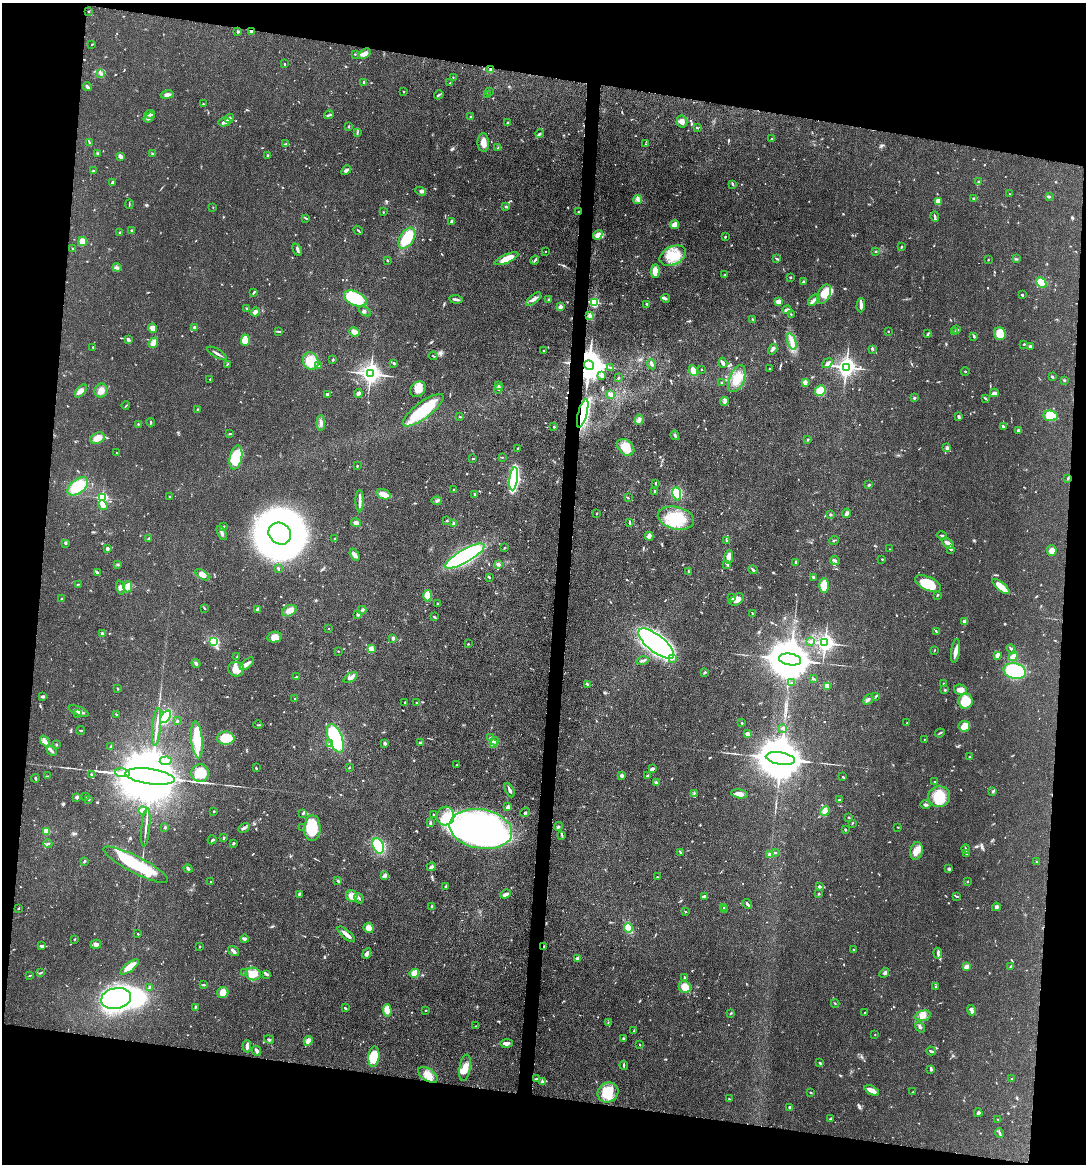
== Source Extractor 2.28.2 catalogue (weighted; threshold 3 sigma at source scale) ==
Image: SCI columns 113-4446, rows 5-4649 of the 4670 x 4656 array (HDU 1 of 3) = the unmasked area's bounding box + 8 px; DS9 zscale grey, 4 x 4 block average (1 PNG px = mean of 4 x 4 image px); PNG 1088 x 1166 px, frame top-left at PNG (2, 3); each listed source drawn as its Kron ellipse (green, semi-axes under 4 px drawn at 4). Shown black and unused: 19% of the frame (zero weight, under 3 of 4 exposures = <1% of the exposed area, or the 3 px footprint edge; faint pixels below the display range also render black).
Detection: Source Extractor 2.28.2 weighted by HDU 2 'WHT'. Background 0.0604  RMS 0.0042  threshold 0.0189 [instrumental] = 3 sigma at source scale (4.5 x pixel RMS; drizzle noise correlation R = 1.50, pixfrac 1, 0.05/0.05 arcsec/px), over >= 5 px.
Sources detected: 851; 1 too faint to see at this stretch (4 x 4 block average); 17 inside a brighter object's white glare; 4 cosmic-ray / hot-pixel residue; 3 long thin detections or spike segments (spike, bleed or trail) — neither listed nor drawn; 13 coinciding with a brighter row at this scale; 40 inside a brighter listed object's ellipse — not listed separately; of the other 773, all 500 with FLUX_AUTO >= 1.3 (the completeness limit of this list) listed and drawn (273 fainter detections not listed), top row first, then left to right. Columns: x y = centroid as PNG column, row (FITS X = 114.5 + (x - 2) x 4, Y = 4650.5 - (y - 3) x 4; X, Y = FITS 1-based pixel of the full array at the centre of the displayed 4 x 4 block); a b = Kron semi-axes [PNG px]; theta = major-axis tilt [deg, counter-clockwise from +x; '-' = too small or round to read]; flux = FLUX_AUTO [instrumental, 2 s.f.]
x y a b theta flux
89 11 2 2 - 1.7
252 31 3 2 - 11
238 32 2 2 - 3.4
92 44 2 2 - 1.8
355 54 2 2 - 1.7
364 54 7 4 33 12
284 64 2 2 - 2.6
491 69 3 3 - 3.5
101 73 3 2 - 3.3
453 77 2 2 - 1.5
364 82 3 2 - 6.4
450 83 2 2 - 1.4
87 86 4 2 - 3.9
403 91 2 2 - 1.3
489 92 2 2 - 1.3
167 95 6 3 11 11
439 95 5 2 - 3.6
487 95 2 2 - 2.3
203 104 2 2 - 1.7
150 114 5 2 - 5.5
329 115 5 2 - 3.3
149 117 6 2 37 5.5
471 117 3 2 - 3.9
229 118 5 3 - 5.4
225 122 6 3 12 10
682 122 6 5 - 11
507 123 2 2 - 2.6
349 126 3 2 - 1.3
697 128 3 2 - 1.6
357 132 2 2 - 1.5
540 134 4 3 - 3.9
772 139 3 2 - 2.2
89 143 3 2 - 1.7
483 143 9 5 -87 18
286 144 4 2 - 2.7
646 144 2 2 - 1.3
498 147 3 2 - 2
97 153 2 2 - 1.3
152 153 2 2 - 1.4
268 155 2 2 - 2.7
120 156 4 3 - 6.7
346 170 5 4 - 6.6
93 171 3 2 - 2.8
979 181 4 2 - 2.8
112 182 3 2 - 4.6
733 184 3 2 - 2.7
421 191 5 3 - 6.3
1010 194 2 2 - 1.4
1049 197 3 2 - 3.3
973 198 3 2 - 3.6
638 200 4 3 - 5.4
938 201 3 3 - 25
129 204 5 2 - 1.8
506 206 2 2 - 2.1
213 207 2 2 - 1.5
383 212 2 2 - 2.4
578 212 2 2 - 2.4
935 216 5 2 - 3.7
306 218 2 2 - 2.1
451 221 3 2 - 5.8
674 225 5 4 - 15
358 230 5 2 - 2.4
132 231 4 2 - 5.8
120 233 4 2 - 2.6
598 235 5 3 - 19
725 237 3 2 - 2.2
407 238 11 6 58 88
83 241 4 4 - 29
901 247 3 2 - 1.9
73 249 3 2 - 2.4
297 250 6 2 -64 5.1
545 251 2 2 - 1.6
876 251 2 2 - 1.7
673 256 14 9 26 52
506 259 13 4 23 37
777 259 3 2 - 2.3
1016 259 3 2 - 2.6
387 260 2 2 - 1.8
535 260 4 2 - 3.6
988 260 2 2 - 1.6
117 267 4 3 - 5
655 271 6 4 89 34
725 274 2 2 - 1.3
790 277 2 2 - 3.1
803 282 3 2 - 2.1
1041 282 6 4 -42 67
254 292 4 2 - 2.8
824 294 10 6 61 38
1022 295 2 2 - 4.3
355 298 12 7 -24 140
665 298 4 3 - 4.9
456 299 7 2 -7 6.4
533 299 9 3 41 9.6
549 300 4 2 - 4.7
814 300 7 3 46 6.6
779 301 3 3 - 17
594 302 2 2 - 210
647 304 3 2 - 3.1
861 305 7 2 88 11
560 307 3 2 - 16
247 309 3 2 - 2.2
787 310 5 2 - 6.6
365 311 7 3 -31 4.6
255 312 4 3 - 8.7
791 314 2 2 - 1.5
589 316 4 3 - 5.6
753 320 3 2 - 2.1
195 327 2 2 - 16
153 328 5 3 - 22
957 330 4 2 - 3.4
278 331 3 2 - 2.4
888 331 2 2 - 2
354 332 5 3 - 19
955 332 2 2 - 1.4
928 334 4 2 - 2.8
1000 334 6 5 - 39
974 336 3 2 - 3.5
128 340 2 2 - 8.8
245 340 5 4 - 48
792 341 9 4 -73 16
153 343 5 4 - 8.9
1024 344 4 2 - 2
1030 346 4 3 - 4.1
93 347 2 2 - 1.8
773 349 5 2 - 6.5
873 349 3 2 - 2.1
544 351 2 2 - 1.5
217 353 11 2 -30 7.1
433 356 4 2 - 1.7
333 360 3 2 - 2.6
311 361 9 7 -63 58
394 363 2 2 - 4
723 363 5 3 - 5.3
827 363 6 3 37 6.8
227 364 3 2 - 1.7
652 364 5 2 - 5
589 365 5 4 - 5400
318 366 3 2 - 3.6
611 367 3 2 - 1.4
846 367 3 3 - 1400
770 368 2 2 - 1.5
701 369 2 2 - 1.5
693 371 5 4 - 20
965 371 4 2 - 1.8
370 374 3 3 - 1700
602 376 4 3 - 4.2
1052 377 2 2 - 3.6
618 378 2 2 - 1.6
210 379 2 2 - 2.5
737 379 14 7 68 36
1064 381 4 2 - 1.9
805 382 2 2 - 30
722 383 2 2 - 8.7
498 385 3 2 - 2
418 389 8 6 43 26
498 389 5 2 - 3.9
101 390 7 6 - 16
820 390 5 5 - 40
81 391 8 4 49 11
358 393 4 3 - 6.5
994 393 4 2 - 11
327 394 4 2 - 3.5
611 394 3 2 - 13
914 398 3 2 - 3.6
985 398 4 2 - 2.2
724 401 4 2 - 5
126 406 4 2 - 2
197 409 3 2 - 2
423 410 25 8 37 120
583 413 14 4 75 460
1050 416 7 5 -6 71
460 417 3 2 - 1.8
959 417 3 2 - 6.1
639 420 5 3 - 6.7
151 422 4 2 - 2.6
321 423 8 3 -89 8.9
138 424 2 2 - 1.7
554 427 2 2 - 1.7
1003 427 3 2 - 4.6
1018 430 3 2 - 4.7
229 434 3 2 - 2.2
675 435 5 2 - 4.3
97 438 7 5 24 21
808 440 3 2 - 3.6
626 447 10 7 -43 44
518 448 3 2 - 1.6
947 448 4 3 - 6.3
117 453 2 2 - 1.3
236 457 12 6 79 87
502 457 2 2 - 1.5
473 459 3 2 - 2
357 466 2 2 - 2.4
1068 478 3 2 - 1.9
514 479 11 4 82 350
655 483 3 2 - 2.2
869 485 4 2 - 3.3
78 486 12 7 37 77
454 490 2 2 - 2.2
655 492 3 2 - 2.5
383 494 7 5 -19 23
475 494 2 2 - 4.8
677 494 7 4 -81 15
169 497 2 2 - 1.6
102 498 2 2 - 300
628 498 2 2 - 1.9
360 501 11 3 -90 12
437 501 5 2 - 4.3
103 505 5 3 - 8.1
596 513 2 2 - 2.1
846 513 5 4 - 6.7
830 514 3 2 - 2.3
676 518 18 11 -13 86
446 520 2 2 - 1.5
356 523 5 4 - 7.1
454 523 4 3 - 3.6
630 523 4 2 - 2.2
224 526 3 2 - 1.9
222 533 7 2 -63 6.5
280 534 12 10 -37 1700
649 536 4 3 - 13
942 536 5 2 - 2.8
148 538 3 2 - 2.4
335 539 2 2 - 1.5
727 540 2 2 - 1.4
834 540 5 2 - 2.7
65 543 4 2 - 2.5
948 543 7 3 -39 17
505 548 2 2 - 2.2
107 549 2 2 - 7.2
890 549 2 2 - 1.3
951 549 4 3 - 4.9
1052 550 5 5 - 17
355 555 6 3 -61 11
465 556 22 6 30 370
729 557 7 3 81 22
882 559 2 2 - 1.9
835 560 5 3 - 4.7
796 562 3 2 - 3.9
118 564 3 2 - 2.4
727 564 4 3 - 4.1
498 565 4 3 - 5.6
278 568 3 2 - 4.1
753 570 4 2 - 5
688 571 2 2 - 1.4
98 573 3 2 - 2.8
202 575 8 4 -35 15
489 577 3 2 - 2.3
813 577 2 2 - 4.1
78 584 2 2 - 2.4
928 584 14 6 -24 76
824 586 7 5 -90 39
128 587 5 4 - 23
1001 587 11 3 -39 40
120 588 7 4 -73 8.3
428 595 6 4 -90 35
937 595 3 2 - 2.7
732 597 3 2 - 2.8
62 598 2 2 - 2.2
737 600 8 5 34 20
438 604 2 2 - 3.3
205 608 2 2 - 1.7
257 609 3 2 - 6
362 610 4 2 - 5.5
289 611 7 5 28 14
752 613 3 2 - 1.6
358 614 3 2 - 6.8
434 617 3 2 - 3.2
965 622 2 2 - 26
329 629 2 2 - 1.3
936 632 3 2 - 1.8
102 634 2 2 - 19
275 637 7 5 11 25
393 638 2 2 - 21
214 641 3 3 - 68
811 641 3 3 - 4.1
825 643 3 3 - 1100
468 644 2 2 - 2
656 644 22 8 -38 1100
371 649 3 2 - 40
1011 649 5 2 - 3.8
934 650 3 2 - 1.6
338 651 2 2 - 1.7
956 651 12 3 81 16
997 655 3 2 - 15
1013 656 5 3 - 11
237 657 3 2 - 1.8
673 658 3 2 - 4.6
790 659 11 5 -10 14000
643 661 6 2 15 4.4
196 663 4 2 - 5.8
247 664 8 3 39 14
236 669 8 7 - 33
1015 671 11 7 -13 180
705 672 2 2 - 3.3
296 677 2 2 - 2.4
350 678 7 3 28 7.5
813 679 3 2 - 1.8
791 683 3 2 - 1.6
587 684 3 2 - 2.8
944 684 2 2 - 3.7
827 686 3 2 - 4.1
118 689 3 2 - 1.9
945 690 3 2 - 2
960 690 7 5 -15 21
876 696 3 2 - 2.3
43 697 4 2 - 4.3
295 699 2 2 - 5.5
868 699 6 2 46 6.2
965 701 7 7 - 51
405 702 2 2 - 1.9
416 703 2 2 - 3.2
79 711 10 3 -22 15
77 714 3 2 - 1.7
116 714 3 2 - 1.5
166 717 7 4 51 83
177 721 2 2 - 7.1
742 723 2 2 - 1.9
907 723 2 2 - 1.7
258 725 4 2 - 2.1
964 726 6 5 - 25
157 727 19 2 84 15
782 728 3 2 - 2.6
81 730 4 2 - 2.7
940 733 5 2 - 3.1
748 734 4 2 - 6.9
490 737 3 2 - 3
226 738 8 6 1 110
335 738 15 7 -69 240
924 739 2 2 - 2.2
197 740 18 5 -84 80
45 741 6 3 -53 9.5
495 741 4 2 - 4.5
420 742 3 2 - 4.2
385 743 4 3 - 4.6
330 744 3 2 - 4.7
493 744 4 2 - 5.2
56 745 2 2 - 3
111 746 3 2 - 3.2
52 751 5 2 - 4.2
969 757 2 2 - 1.9
780 758 15 6 -9 19000
166 761 6 2 4 6.1
456 765 2 2 - 1.8
256 768 2 2 - 2.3
349 768 2 2 - 2
652 769 3 2 - 9.7
123 773 8 2 -7 3500
200 773 9 8 - 48
91 775 3 2 - 2.2
622 775 3 3 - 4
648 775 3 2 - 4.6
47 776 3 2 - 1.6
842 776 3 2 - 1.6
150 777 25 7 -8 46000
35 778 4 2 - 2.5
656 782 3 3 - 5
935 782 2 2 - 2.5
510 790 8 2 -64 6.8
993 791 4 3 - 3.3
694 793 3 2 - 2.6
739 794 8 4 -8 18
85 796 2 2 - 1.5
77 797 2 2 - 22
939 797 11 10 - 75
89 799 2 2 - 5.5
839 800 3 2 - 3.2
926 805 5 2 - 5.1
508 807 3 2 - 11
143 810 4 4 - 10
214 811 2 2 - 4.4
825 811 5 4 - 9.4
525 812 5 2 - 2.9
302 814 2 2 - 1.6
434 815 2 2 - 1.8
445 816 9 8 - 36
849 817 2 2 - 1.7
430 823 3 2 - 5.9
852 823 3 2 - 2.3
146 827 19 2 84 11
165 827 3 2 - 2.4
558 827 4 2 - 2.4
898 827 3 2 - 1.4
244 828 6 3 30 5.9
303 828 2 2 - 1.4
312 828 13 8 88 92
481 829 31 19 -10 670
846 830 3 2 - 1.7
46 831 4 4 - 20
562 835 4 2 - 2.7
224 838 2 2 - 3.4
212 840 5 2 - 2.1
233 843 3 2 - 3.2
48 844 4 2 - 5.6
378 846 8 5 -66 120
966 849 4 2 - 2.9
916 851 9 6 76 20
680 852 4 2 - 3.4
775 853 2 2 - 1.9
966 854 2 2 - 2.1
769 855 2 2 - 28
84 861 3 2 - 3.2
1037 861 3 2 - 1.7
136 865 36 8 -27 170
431 867 4 2 - 8.2
188 869 4 2 - 8.6
949 869 3 2 - 4.3
384 876 4 3 - 7
657 877 2 2 - 2.1
338 881 4 2 - 3.2
968 881 2 2 - 2.3
211 882 2 2 - 1.4
445 886 3 2 - 2.3
819 887 3 2 - 5.4
299 894 4 2 - 2.6
505 894 5 3 - 9.3
819 894 2 2 - 2.1
352 896 6 5 - 19
704 896 3 3 - 3.9
956 896 4 2 - 2.7
359 898 5 2 - 4.6
747 904 5 2 - 6.4
432 906 2 2 - 4.2
996 907 4 3 - 5.2
18 908 2 2 - 2.4
724 908 2 2 - 1.6
724 910 2 2 - 1.8
685 912 2 2 - 1.5
369 928 5 4 - 20
628 928 5 4 - 30
138 934 2 2 - 2.3
346 934 11 2 -40 17
75 939 2 2 - 1.7
244 939 4 3 - 7.5
96 944 5 4 - 9.9
42 946 4 2 - 7.6
544 946 3 2 - 2.2
199 947 2 2 - 1.6
853 949 2 2 - 1.6
233 951 6 2 -35 9.8
367 953 6 3 64 7.7
938 953 5 2 - 5.3
578 958 3 2 - 13
1011 966 3 2 - 1.7
130 967 11 4 37 37
966 967 4 3 - 11
41 973 3 2 - 2.2
245 973 3 2 - 2.9
414 973 5 4 - 21
884 973 5 3 - 4.6
253 974 8 6 -12 23
266 974 3 2 - 5.2
30 975 3 2 - 1.4
684 977 2 2 - 2.5
203 985 3 2 - 3.9
149 987 3 2 - 2.5
685 987 6 5 - 32
935 987 2 2 - 2.8
223 992 5 5 - 19
116 998 15 10 11 500
835 1003 4 2 - 1.6
195 1007 3 2 - 1.6
345 1008 3 2 - 3.5
426 1010 3 2 - 1.4
972 1010 5 3 - 6.9
387 1011 6 4 -87 25
731 1013 4 2 - 2
865 1013 2 2 - 1.4
923 1016 8 5 12 16
608 1023 3 2 - 1.6
475 1026 2 2 - 1.8
920 1027 6 2 -52 7.1
634 1031 2 2 - 2.8
875 1034 2 2 - 1.5
623 1038 2 2 - 9.2
269 1039 5 2 - 3
308 1041 5 4 - 9.1
506 1043 6 3 2 10
639 1044 2 2 - 1.5
247 1046 6 2 -89 9.2
257 1051 5 3 - 7.3
931 1051 5 2 - 3.7
374 1057 10 5 84 70
819 1062 2 2 - 1.8
624 1065 4 2 - 3.7
465 1068 13 5 80 26
931 1069 4 3 - 4.1
428 1075 11 6 -33 27
536 1079 3 2 - 2.1
1011 1079 2 2 - 2.4
542 1082 2 2 - 4.8
872 1090 8 2 -27 25
608 1092 11 9 33 59
913 1092 2 2 - 1.4
811 1093 3 2 - 1.9
729 1099 2 2 - 1.5
790 1107 3 2 - 5.9
978 1113 4 3 - 5.9
830 1119 4 2 - 1.5
998 1119 3 2 - 1.8
1000 1133 5 2 - 4.1
Overlapping masked pixels (flux is a lower limit): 6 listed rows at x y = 252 31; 491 69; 578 212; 589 365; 583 413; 544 946
Diffuse or blended objects may show on this block-average render without a row.